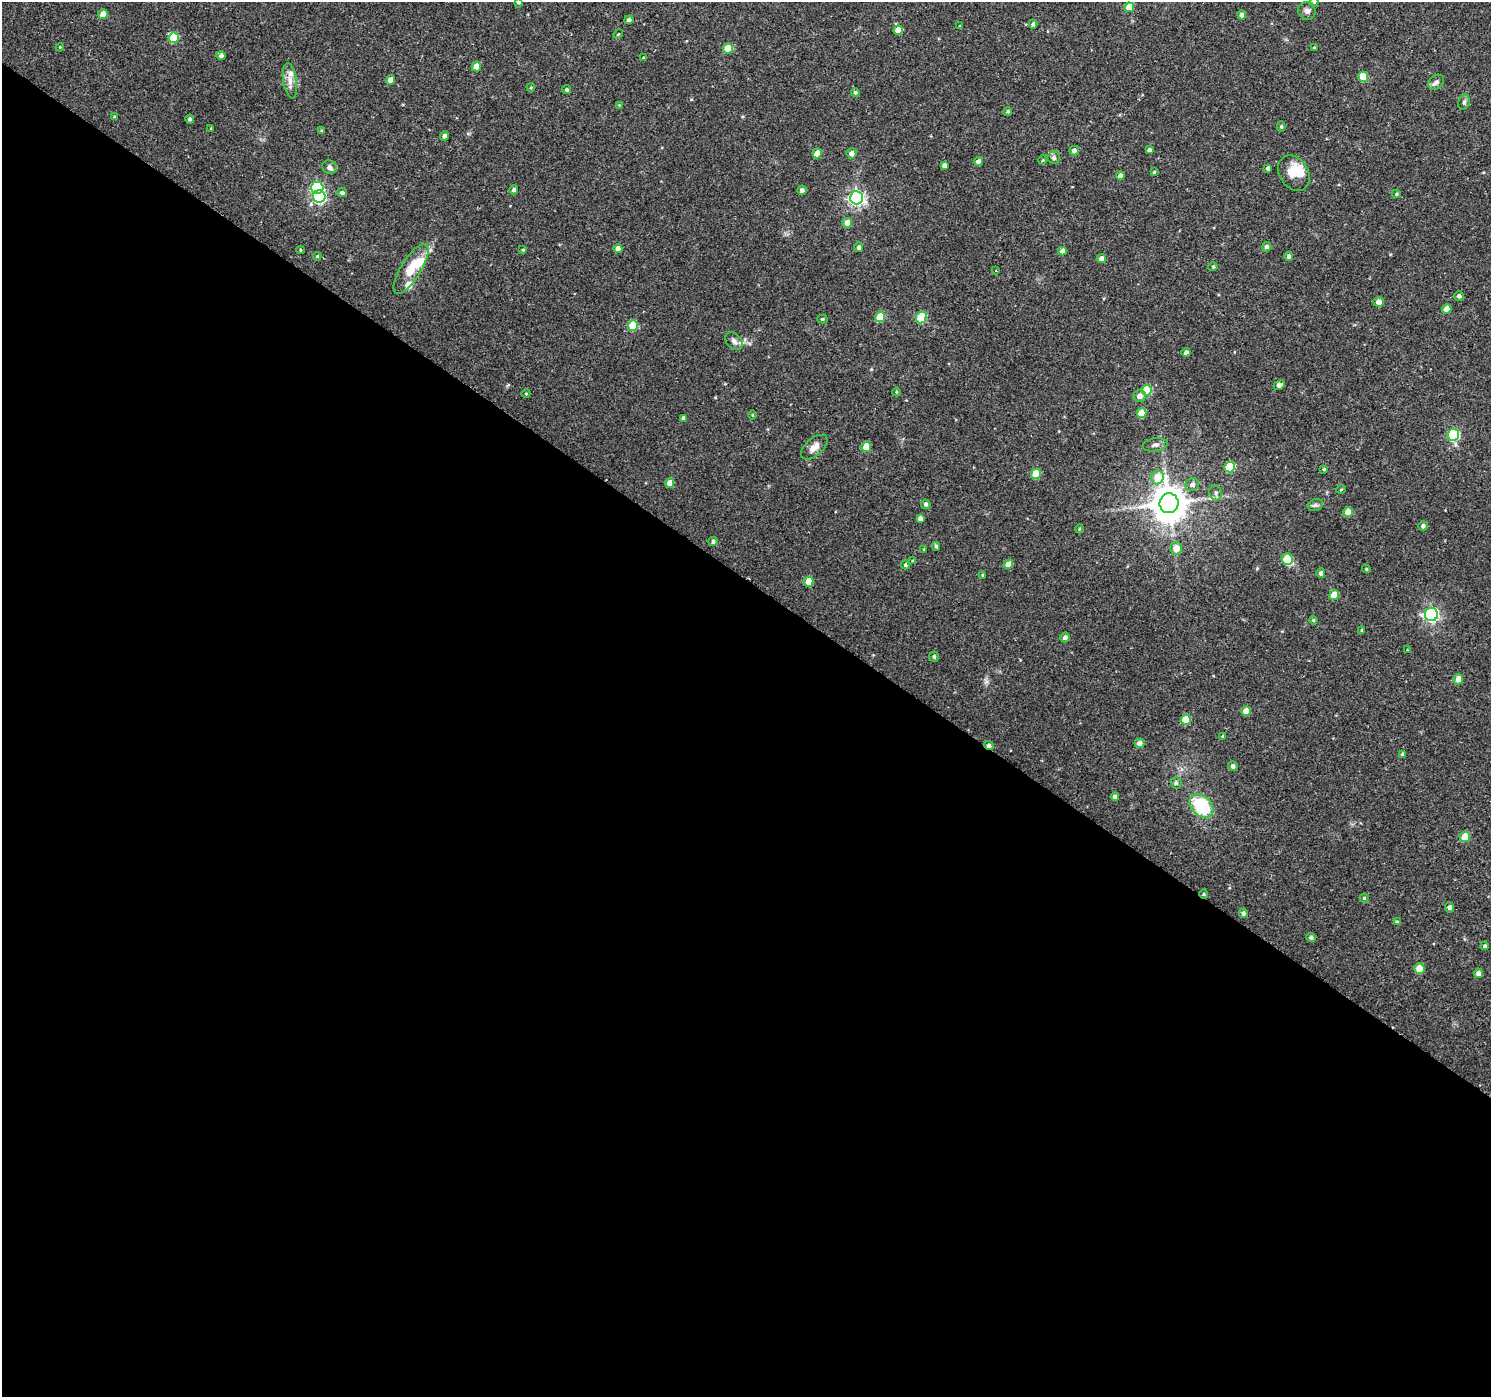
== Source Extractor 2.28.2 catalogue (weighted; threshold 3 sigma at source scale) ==
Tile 14 of 4 x 4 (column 2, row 4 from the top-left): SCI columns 1489-2977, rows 181-1575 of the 5961 x 6007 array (HDU 1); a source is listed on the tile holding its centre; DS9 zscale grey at full resolution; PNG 1493 x 1399 px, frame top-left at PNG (2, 2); each listed source drawn as its Kron ellipse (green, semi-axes under 4 px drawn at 4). Shown black and unused: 59% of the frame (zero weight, under 2 of 3 exposures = <1% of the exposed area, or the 3 px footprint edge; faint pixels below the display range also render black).
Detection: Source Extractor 2.28.2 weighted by HDU 2 'WHT'; one run over the whole footprint, this tile lists its part. Background 0.0257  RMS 0.0035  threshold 0.0158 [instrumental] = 3 sigma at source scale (4.5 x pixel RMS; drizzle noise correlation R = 1.50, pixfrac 1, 0.0396/0.0396 arcsec/px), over >= 5 px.
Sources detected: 147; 2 inside a brighter object's white glare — neither listed nor drawn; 2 inside a brighter listed object's ellipse — not listed separately; the other 143 listed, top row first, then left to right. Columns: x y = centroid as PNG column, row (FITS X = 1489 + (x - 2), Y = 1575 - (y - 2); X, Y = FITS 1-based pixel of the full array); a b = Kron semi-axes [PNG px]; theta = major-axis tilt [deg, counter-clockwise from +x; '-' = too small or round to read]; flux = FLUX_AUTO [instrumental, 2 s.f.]
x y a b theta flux
519 2 3 3 - 0.66
1314 2 4 4 - 0.36
1129 7 5 4 - 7.3
1307 11 9 8 - 1.3
103 14 5 4 - 4.1
1242 15 4 4 - 1.5
629 20 4 4 - 1.1
1033 24 4 4 - 0.67
960 26 3 2 - 0.46
898 30 4 4 - 4
618 34 5 3 - 0.35
174 38 5 5 - 14
60 47 4 3 - 0.29
1314 47 4 2 - 0.24
728 48 5 5 - 8.4
221 56 4 4 - 1.3
643 58 4 3 - 0.39
476 66 5 4 - 5.1
1363 77 5 5 - 9
390 80 4 4 - 2.6
290 81 18 7 -82 2.7
1436 82 9 6 41 1.1
531 87 4 3 - 0.32
567 90 5 4 - 0.66
855 92 4 4 - 0.63
1464 102 8 5 73 0.85
619 105 4 4 - 0.29
1008 111 5 4 - 0.57
114 117 4 3 - 0.39
190 119 4 4 - 0.85
1281 127 5 4 - 0.56
211 128 3 2 - 0.24
322 131 4 4 - 0.62
444 136 4 4 - 1.3
1074 150 5 4 - 1.2
1149 150 4 4 - 1.1
817 153 5 4 - 4.9
852 153 5 5 - 1.9
1054 158 6 6 - 0.93
1043 160 5 3 - 0.33
978 162 4 4 - 1.3
945 165 4 4 - 1.6
329 167 7 6 - 1.4
1268 168 4 3 - 0.94
1154 172 4 4 - 0.44
1294 173 19 14 -56 5.8
1120 176 4 4 - 1.8
317 188 6 6 - 33
514 190 4 4 - 1.1
802 190 4 4 - 1.1
342 193 5 4 - 0.92
1397 194 4 3 - 0.45
319 197 6 6 - 47
856 198 6 6 - 98
847 223 5 5 - 2.9
859 247 5 4 - 0.93
1267 247 5 4 - 0.99
618 249 4 4 - 2.5
300 250 4 3 - 0.31
523 250 4 4 - 0.35
1062 251 4 4 - 2
317 256 4 3 - 0.43
1289 256 4 4 - 1.1
1102 258 4 4 - 1.6
1213 267 5 4 - 0.43
411 269 29 10 58 7.9
996 270 3 3 - 0.41
1459 296 5 4 - 1
1379 302 5 5 - 2.1
1447 309 4 4 - 3.9
880 317 5 5 - 9
921 317 6 5 - 16
822 319 5 4 - 0.42
633 326 5 5 - 12
734 341 10 7 -47 1.6
1186 352 4 4 - 1.3
1279 385 6 4 28 1.5
1147 390 5 5 - 15
896 392 4 3 - 0.33
526 393 4 3 - 0.26
1139 396 6 6 - 1.8
1142 413 5 5 - 7.1
752 415 4 3 - 0.33
683 418 3 3 - 0.85
1453 435 6 6 - 34
1155 445 12 6 9 1.3
814 447 16 8 41 2.8
866 447 5 5 - 6.5
1230 467 5 5 - 14
1324 469 4 3 - 0.33
1036 474 5 5 - 9.2
1157 477 7 6 - 6.6
670 483 5 4 - 3.3
1192 485 7 6 - 1.2
1341 489 5 3 - 0.29
1216 493 7 6 - 1.1
1169 503 10 9 - 840
926 504 5 4 - 0.78
1315 505 8 6 20 0.79
1348 512 5 5 - 6.3
920 518 4 4 - 1.3
1423 526 5 4 - 1.1
1079 529 4 3 - 0.35
713 541 4 4 - 0.89
936 546 4 4 - 0.68
1176 548 6 6 - 3.3
924 549 3 3 - 0.33
1287 559 5 5 - 10
913 560 3 3 - 1.8
1008 564 5 4 - 4.2
905 565 4 4 - 0.6
1366 569 4 3 - 0.42
1321 573 5 4 - 0.88
983 575 4 3 - 0.43
809 582 5 4 - 6.3
1334 595 5 4 - 5.3
1431 614 6 6 - 73
1313 620 4 4 - 0.45
1362 630 4 4 - 0.42
1065 637 5 4 - 1.2
1407 650 4 3 - 0.27
934 657 5 5 - 0.76
1458 679 5 5 - 3.4
1246 711 5 5 - 3.7
1186 720 5 5 - 8.5
1223 736 4 3 - 0.37
1140 743 5 4 - 2
989 746 5 3 - 1.4
1403 755 4 4 - 0.82
1233 766 5 4 - 0.98
1176 783 6 5 - 0.79
1115 797 4 4 - 1.1
1201 806 13 10 -43 20
1465 837 5 5 - 9.7
1204 894 4 4 - 0.47
1364 898 4 4 - 0.54
1450 907 5 4 - 0.98
1243 913 5 4 - 1
1397 922 4 4 - 0.54
1311 938 5 4 - 0.79
1485 946 4 3 - 0.65
1419 969 5 5 - 6.7
1478 973 5 4 - 1.7
Overlapping masked pixels (flux is a lower limit): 2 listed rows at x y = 989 746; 1204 894
Isophote crosses this tile's border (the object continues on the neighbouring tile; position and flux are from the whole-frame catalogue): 2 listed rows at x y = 519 2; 1314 2